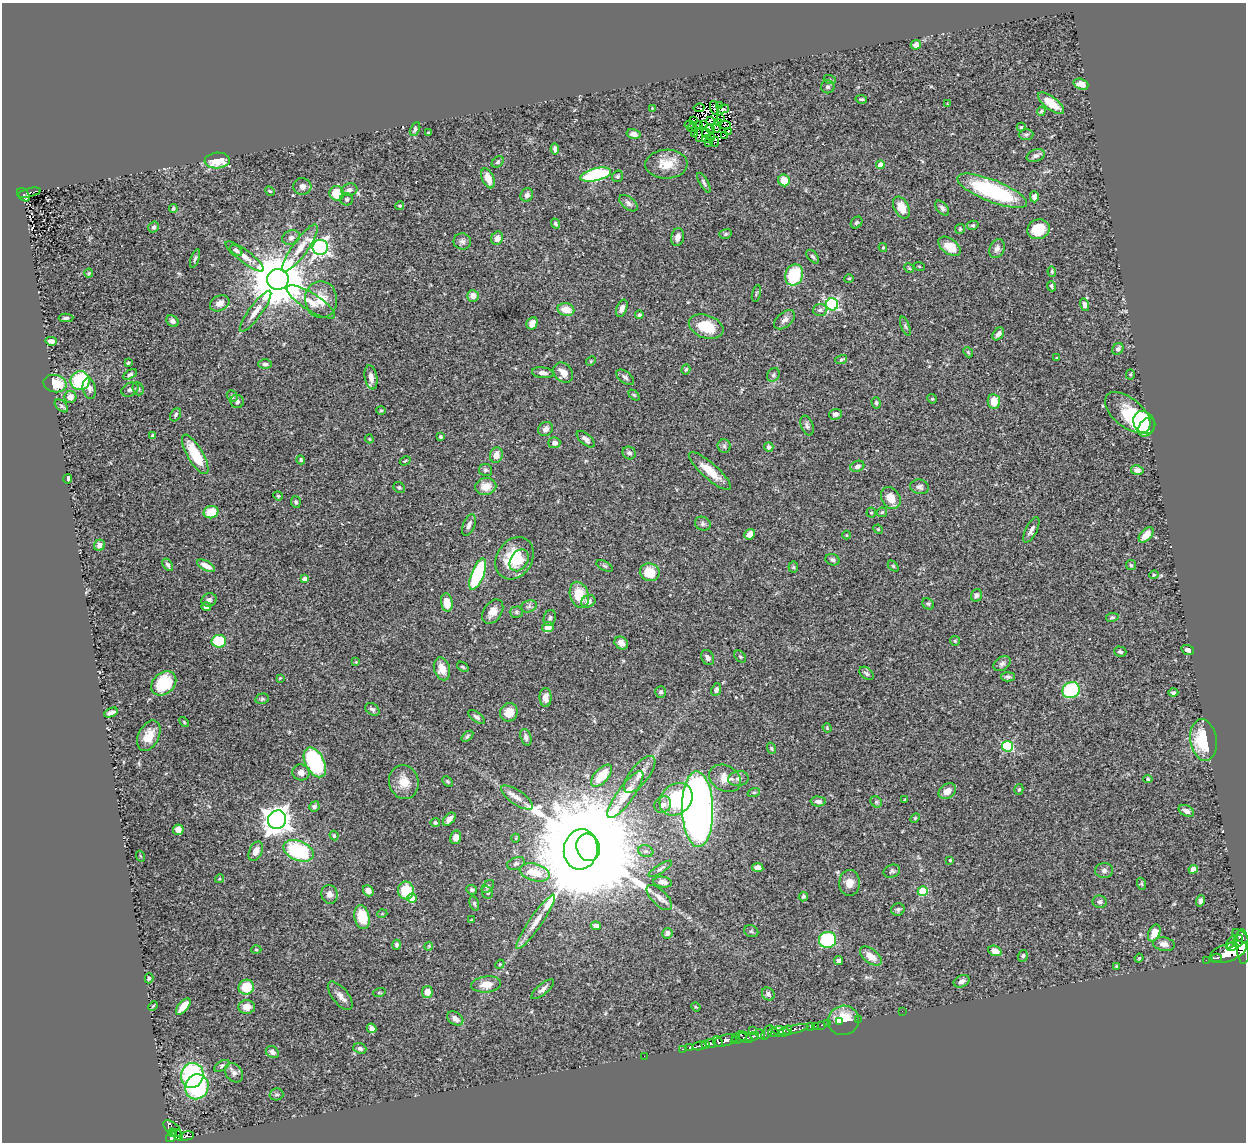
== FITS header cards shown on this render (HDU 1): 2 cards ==
NAXIS1  =                 1244
NAXIS2  =                 1140

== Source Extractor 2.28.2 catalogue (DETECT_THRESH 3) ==
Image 1244 x 1140 px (HDU 1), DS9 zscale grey, 1 PNG px = 1 image px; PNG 1248 x 1144 px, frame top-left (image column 1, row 1140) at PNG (2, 3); each listed source drawn as its Kron ellipse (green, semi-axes under 4 px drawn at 4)
Background 0.433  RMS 0.022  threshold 0.0671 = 3 sigma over >= 5 px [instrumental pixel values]
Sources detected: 387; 2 with non-positive FLUX_AUTO (blend fragments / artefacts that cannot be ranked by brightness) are neither listed nor drawn; the other 385 listed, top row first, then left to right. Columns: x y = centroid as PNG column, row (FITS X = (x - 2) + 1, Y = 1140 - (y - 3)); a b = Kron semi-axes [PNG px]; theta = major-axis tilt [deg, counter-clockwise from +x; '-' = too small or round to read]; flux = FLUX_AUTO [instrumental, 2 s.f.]
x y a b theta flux
916 45 5 4 - 7.8
830 80 6 4 -18 1.9
1081 84 7 5 -20 12
828 87 7 6 - 3.7
861 99 6 3 -8 2.4
1051 103 15 6 -37 28
947 104 3 3 - 1.2
720 106 4 2 - 1.1
652 108 2 2 - 0.91
699 108 5 3 - 4.3
714 108 7 2 -76 1
723 109 6 2 12 1.6
1041 111 4 3 - 1.8
720 119 3 2 - 0.63
693 121 3 2 - 2
710 121 4 3 - 1.9
718 122 3 2 - 1.5
689 125 5 3 - 3.2
698 125 2 2 - 0.35
703 125 3 2 - 2.1
726 125 5 2 - 0.14
692 127 5 2 - 3
1021 127 4 4 - 1.9
710 128 5 2 - 0.81
716 128 4 2 - 0.7
415 129 7 4 63 3.2
728 131 3 2 - 1.5
428 133 3 3 - 1.4
694 133 3 2 - 2
706 133 4 3 - 1.1
633 134 7 5 -13 7.1
1026 134 7 5 1 2.6
699 135 7 2 -85 1.6
724 135 4 2 - 3.1
711 137 4 2 - 1.7
707 139 5 2 - 2.2
708 142 3 2 - 2.8
715 142 5 3 - 3
555 149 5 3 - 5.3
1036 156 9 6 21 5.2
217 160 12 8 5 43
498 162 7 5 43 3
666 164 21 14 2 30
880 165 4 4 - 10
596 175 16 6 13 130
618 176 6 5 - 2.5
488 178 10 6 -67 13
784 180 6 5 - 22
704 183 11 4 -61 3.5
302 186 9 8 - 6.2
349 190 8 6 18 5.7
270 191 5 4 - 1.8
992 191 37 11 -22 170
29 193 12 3 14 74
337 193 7 7 - 42
23 195 7 5 -47 69
527 195 7 6 - 5.9
1034 197 5 4 - 6.3
347 199 6 6 - 3
628 203 11 6 -39 5.7
400 206 4 4 - 1.9
901 207 12 7 -62 23
942 208 9 5 -49 4.6
173 209 4 3 - 2.3
857 222 6 5 - 2.7
555 224 5 4 - 2.3
973 225 6 4 13 2.3
154 227 6 5 - 3.7
960 229 5 5 - 2.1
1038 229 11 9 18 34
725 234 6 5 - 2.5
291 237 9 7 24 5.6
678 237 9 6 75 8.1
497 238 7 5 63 7.9
462 241 9 8 - 5.5
949 246 12 7 -36 27
320 247 7 7 - 470
883 247 4 4 - 1.4
300 248 28 7 55 22
997 249 10 7 64 6.4
236 250 7 4 -37 3.8
245 256 23 6 -37 13
813 257 8 4 -48 3
195 258 9 4 70 3.4
919 266 5 3 - 1.3
909 268 5 4 - 1.5
1052 271 5 4 - 2.1
89 273 4 4 - 1.6
794 275 11 8 68 72
278 279 10 10 - 10000
849 279 5 4 - 1.7
1052 286 5 3 - 2.4
756 293 8 3 77 1.8
473 296 6 6 - 12
321 300 18 16 -89 25
311 302 28 8 -32 20
220 303 10 7 28 9.4
832 304 6 6 - 230
1085 305 6 4 -75 4.4
622 308 9 5 68 7.4
566 310 8 6 -12 20
820 310 7 6 - 4.2
255 311 25 6 54 14
639 315 4 4 - 3.6
66 318 7 4 2 2.9
785 320 12 7 39 6.7
173 321 7 5 -34 5.2
532 323 6 5 - 11
905 326 10 4 -68 2.7
706 327 18 11 -19 42
998 334 7 5 54 6.8
51 341 5 4 - 6.2
1118 349 6 5 - 3.8
968 352 5 4 - 1.8
1057 358 3 3 - 1.4
841 360 6 4 17 1.9
591 361 5 4 - 1.5
128 363 4 3 - 1.9
265 364 7 4 0 3.6
686 369 5 4 - 2.1
543 373 11 5 -7 6.8
563 373 11 8 -49 15
130 374 7 4 29 2.5
1130 374 5 4 - 1.7
773 375 7 5 65 3.2
371 377 12 6 -80 10
625 377 10 5 -37 4.2
80 381 10 9 - 86
55 384 11 8 -14 38
89 389 10 6 -77 6
138 389 7 5 -69 2.7
130 390 9 6 24 4.7
634 395 6 4 -44 1.8
232 396 6 5 - 2.3
70 397 6 6 - 11
932 399 5 4 - 1.8
237 401 6 6 - 4
994 401 7 6 - 23
876 403 5 4 - 2.5
61 406 8 5 -42 3.4
381 410 5 4 - 1.8
1128 412 27 14 -39 59
835 414 6 5 - 5.8
176 415 7 5 60 3.4
1144 422 12 10 -56 100
807 426 10 6 -68 4.9
1147 427 10 7 54 47
545 429 8 6 37 5.9
152 436 4 3 - 2.2
441 437 3 3 - 2.5
369 439 4 4 - 1.4
586 439 11 5 -41 6.8
554 443 6 5 - 5.9
724 446 6 6 - 3.6
769 447 5 4 - 3.3
629 453 7 6 - 5
195 454 22 8 -60 50
496 455 8 6 77 12
301 460 5 4 - 2.6
405 461 6 4 30 1.8
857 466 7 5 24 4.9
485 470 7 6 - 3.2
1137 470 6 5 - 6.4
710 471 27 7 -41 27
68 479 5 3 - 5.2
399 487 6 5 - 2.8
486 487 10 8 11 19
920 487 9 7 -11 5.3
278 496 5 4 - 1.8
891 498 12 9 -57 20
296 502 6 5 - 2.6
211 512 7 6 - 32
882 512 5 5 - 2
871 513 5 4 - 1.9
703 524 8 6 -25 3.7
469 525 11 6 69 6.3
878 529 5 4 - 1.6
1031 530 14 5 63 6.5
750 534 6 4 41 12
847 535 4 3 - 1.2
1146 535 9 5 46 18
99 545 6 5 - 7.9
515 558 22 17 58 52
519 560 12 8 56 17
832 560 7 5 -20 4.2
168 565 7 4 -57 3.5
1131 565 5 5 - 2.2
206 566 10 4 -28 12
605 566 9 4 -27 2.5
893 566 6 4 -45 1.7
793 567 5 5 - 1.8
650 572 10 9 - 31
478 574 17 6 68 140
1154 575 4 3 - 1.4
305 579 4 3 - 6.7
579 595 13 9 -73 35
976 595 6 5 - 3.5
209 600 7 6 - 4.9
588 601 7 6 - 6.8
447 602 9 5 -82 24
928 604 6 5 - 2.6
529 606 8 5 18 4.2
206 607 5 4 - 5.6
493 612 13 9 56 13
516 612 6 5 - 2.8
1112 617 6 4 10 2.3
550 618 8 6 71 4
548 627 5 5 - 16
219 641 7 6 - 54
955 641 5 4 - 1.8
621 643 7 6 - 8.4
1188 650 6 4 -20 4.6
1120 652 6 5 - 2.9
740 657 7 5 -46 2.6
708 658 8 6 -60 5.6
356 662 4 4 - 1.3
1002 664 9 6 33 4.9
463 667 6 3 -36 1.8
442 669 11 8 -73 16
866 673 8 5 -39 3.6
1008 677 7 4 2 3.3
280 678 4 4 - 1.1
164 683 14 10 42 58
716 690 6 4 65 4.5
1071 690 9 7 35 140
661 692 6 5 - 3.7
1173 693 5 4 - 3
545 697 9 6 90 9.1
262 699 7 5 13 2.7
372 709 8 5 -36 4
111 712 7 4 24 7.4
509 712 9 8 - 17
477 717 10 4 -36 4
184 722 6 3 -46 1.6
827 728 5 3 - 1.4
149 736 16 10 63 23
467 736 7 4 39 2.5
526 737 8 5 -72 5.1
1203 740 21 13 -80 63
1008 746 5 5 - 120
771 748 6 4 -72 1.9
315 762 16 9 -62 160
301 772 8 8 - 9.2
640 774 22 9 52 15
601 776 14 7 48 35
725 778 17 12 -30 17
738 779 10 7 9 5.2
1148 779 4 4 - 2.1
448 781 6 4 -45 1.9
404 782 17 15 -75 25
1019 789 5 4 - 2.4
947 791 9 7 35 12
754 792 6 4 18 2.2
625 794 28 8 54 29
517 798 19 7 -34 12
676 799 18 14 45 84
905 799 3 2 - 1.2
818 801 7 5 -1 7.4
876 802 6 5 - 2.7
663 805 9 7 44 6.7
314 806 5 5 - 3.7
698 809 38 15 -88 1400
1186 811 8 5 -25 7
915 818 6 3 45 1.5
449 819 8 5 48 9.9
277 820 9 9 - 1500
435 822 4 4 - 2.9
178 830 5 5 - 8.4
334 835 5 3 - 1.9
456 837 7 5 77 9.7
516 838 4 3 - 1.1
588 847 14 11 -71 66000
581 849 20 17 81 11000
256 851 10 6 64 12
299 851 16 9 -22 120
646 851 7 5 -18 4.1
140 856 5 3 - 1.2
950 860 3 3 - 1.8
516 863 9 6 22 3.8
758 868 5 4 - 8.3
660 869 13 4 32 3.5
1193 869 4 4 - 9.3
1104 870 9 7 2 5.1
892 871 8 6 21 3.4
535 872 15 8 -16 30
220 879 4 4 - 1.5
663 882 9 5 -8 6.8
849 883 13 10 87 12
1142 884 6 4 -71 2.1
488 886 7 5 48 3
406 890 9 8 - 38
472 890 5 4 - 3
368 891 6 5 - 7
923 891 5 5 - 66
487 892 7 5 -67 2.7
329 894 9 8 - 7
803 897 5 4 - 2.4
412 898 4 4 - 17
659 898 16 7 -44 9.7
1200 901 6 4 72 5.3
1100 902 7 6 - 3.9
474 904 7 4 -74 3.2
898 909 7 6 - 3.6
382 914 5 3 - 1.4
362 917 12 7 -78 38
471 920 3 3 - 1.2
536 922 33 6 55 20
596 926 5 4 - 7
751 931 7 6 - 2.8
667 933 5 5 - 4.1
1154 933 9 5 63 18
1240 936 9 5 -38 250
828 940 8 8 - 140
1238 941 6 5 - 300
1232 942 7 4 52 120
1164 944 11 7 -10 7.5
397 945 5 4 - 3.5
429 946 4 3 - 1.4
1232 947 6 2 9 200
1243 947 17 6 -85 890
256 950 5 3 - 1.5
995 951 7 5 -22 13
1228 952 20 9 20 1300
871 956 12 7 -38 16
1023 956 6 5 - 2.7
1139 958 4 3 - 1.5
1217 958 5 3 - 150
1206 960 2 2 - 2.8
838 961 4 4 - 3.4
500 964 5 3 - 1.3
1116 966 4 3 - 1.5
149 978 5 4 - 2.1
962 981 8 5 22 5.8
486 984 15 8 6 15
246 987 8 7 - 35
543 989 14 5 40 6.1
427 992 6 5 - 15
379 993 6 4 19 2.1
768 994 7 6 - 4.6
340 996 17 8 -51 10
153 1006 5 3 - 1.6
183 1006 10 5 50 23
247 1007 8 7 - 12
696 1007 5 3 - 1.4
902 1011 2 2 - 80
455 1018 9 6 -36 9.5
858 1019 2 2 - 4.9
843 1020 15 14 - 36
839 1022 3 2 - 12
827 1024 2 2 - 5.9
821 1025 2 2 - 6.5
815 1026 2 2 - 7.5
810 1027 3 2 - 10
371 1028 5 4 - 7.6
752 1030 2 2 - 6.3
788 1030 4 3 - 140
793 1030 15 4 13 290
781 1031 9 4 -10 290
767 1033 8 4 57 92
774 1033 6 3 -13 120
760 1034 5 4 - 140
735 1037 4 3 - 64
745 1037 8 5 -30 140
752 1037 7 3 20 130
739 1039 8 3 25 120
725 1040 12 5 14 560
718 1041 6 3 -57 150
711 1043 5 3 - 180
705 1044 4 3 - 120
699 1046 7 3 7 140
690 1047 4 3 - 51
360 1048 6 5 - 4
683 1049 4 2 - 38
272 1052 7 5 -36 6
644 1056 2 2 - 2.8
222 1066 8 4 32 2.9
234 1073 11 8 -50 7.2
192 1075 12 11 - 180
197 1087 12 11 - 150
276 1094 7 6 - 2.9
172 1128 11 5 -40 250
172 1133 4 2 - 74
178 1135 6 4 -49 80
187 1136 7 3 15 74
171 1137 6 4 53 200
At the frame edge (FLAGS 8, measured only in part): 1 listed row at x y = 1243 947
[2 non-positive-flux detections neither listed nor drawn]